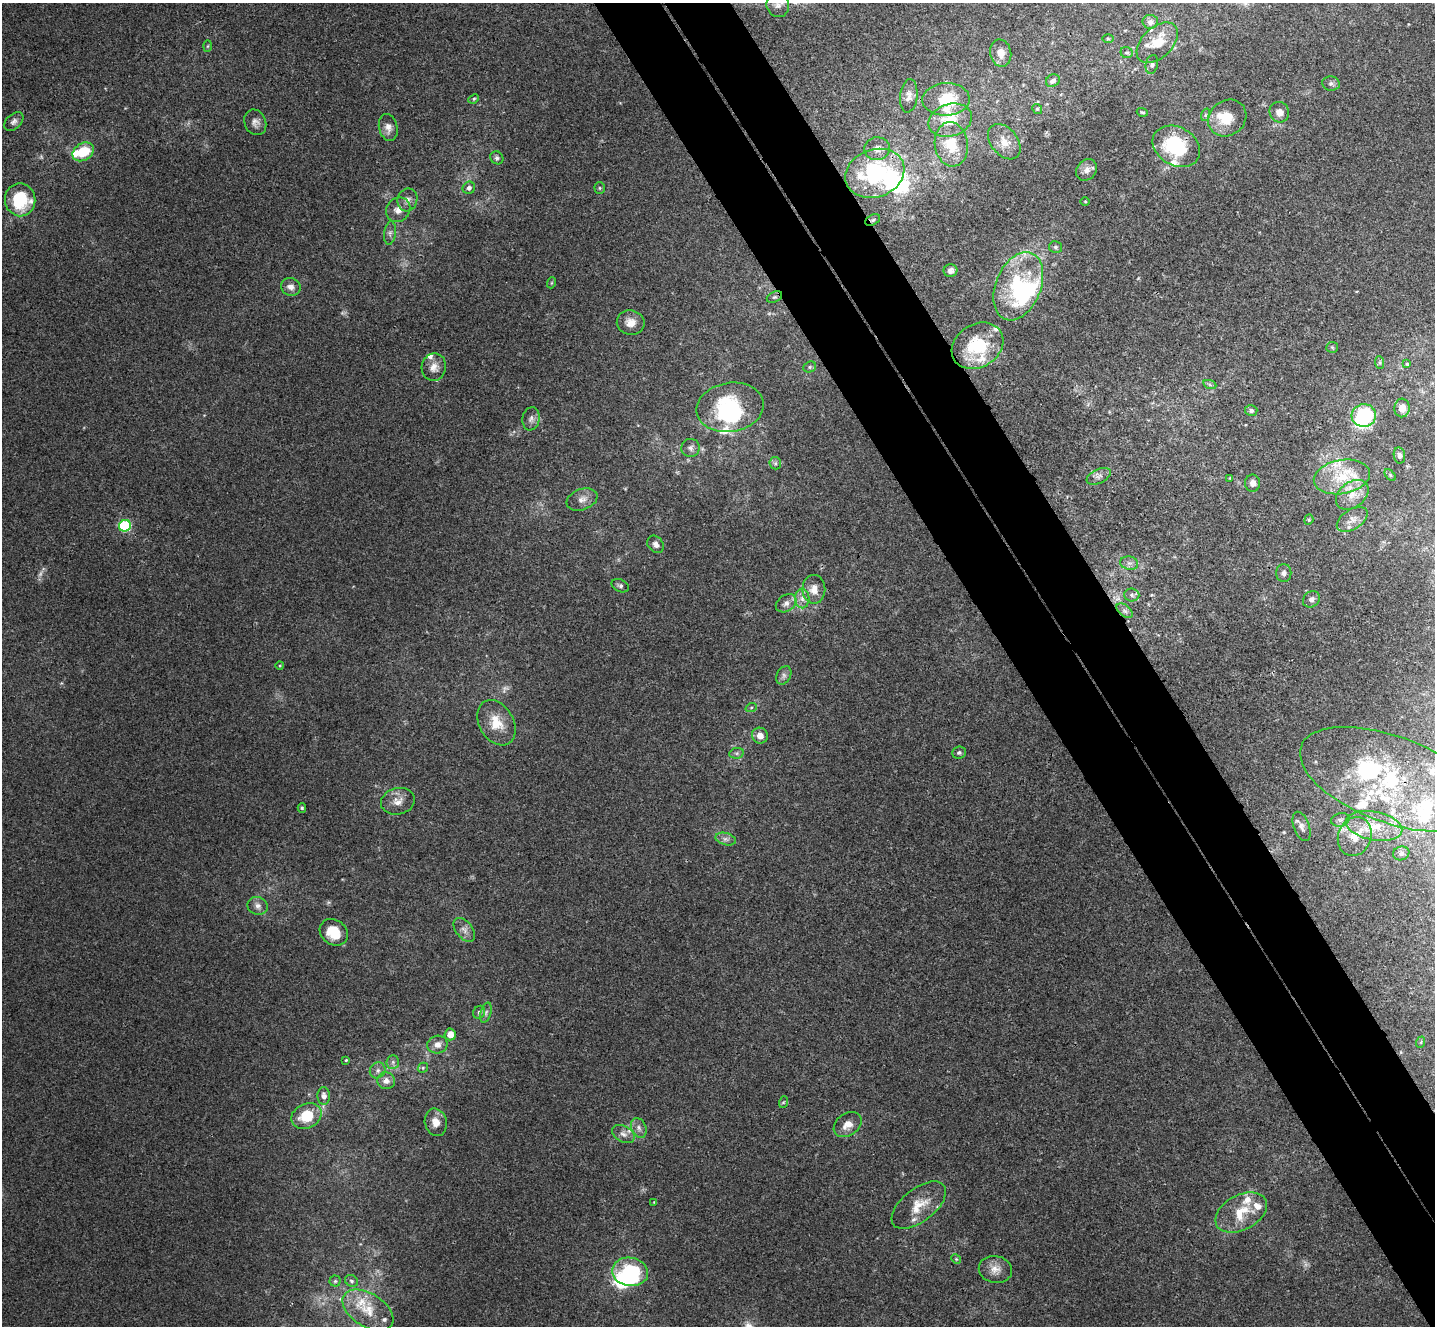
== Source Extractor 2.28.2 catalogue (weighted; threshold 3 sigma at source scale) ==
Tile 6 of 4 x 4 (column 2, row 2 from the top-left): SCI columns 1484-2916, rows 2838-4161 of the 5836 x 5807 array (HDU 1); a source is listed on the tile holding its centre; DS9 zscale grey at full resolution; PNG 1437 x 1328 px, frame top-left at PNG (2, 3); each listed source drawn as its Kron ellipse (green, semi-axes under 4 px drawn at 4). Shown black and unused: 9% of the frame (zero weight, under 3 of 4 exposures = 6% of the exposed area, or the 3 px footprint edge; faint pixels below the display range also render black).
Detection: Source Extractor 2.28.2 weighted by HDU 2 'WHT'; one run over the whole footprint, this tile lists its part. Background 0.00452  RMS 0.003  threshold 0.0135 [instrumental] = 3 sigma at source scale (4.5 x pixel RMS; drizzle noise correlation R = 1.50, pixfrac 1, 0.05/0.05 arcsec/px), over >= 5 px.
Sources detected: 170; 4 too faint to see at this stretch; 8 inside a brighter object's white glare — neither listed nor drawn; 33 inside a brighter listed object's ellipse — not listed separately; the other 125 listed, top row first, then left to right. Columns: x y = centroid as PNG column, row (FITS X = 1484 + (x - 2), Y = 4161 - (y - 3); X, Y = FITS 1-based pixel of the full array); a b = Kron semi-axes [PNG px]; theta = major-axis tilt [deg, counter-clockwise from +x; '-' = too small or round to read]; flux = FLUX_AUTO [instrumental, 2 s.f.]
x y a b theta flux
778 5 12 11 - 2
1150 22 8 7 - 1.5
1108 39 6 4 -2 0.35
1157 43 24 15 44 7.6
208 46 6 4 88 0.36
1001 53 14 10 -77 2.8
1127 53 6 5 - 0.64
1152 64 10 6 77 0.95
1053 81 7 6 - 1.4
1331 83 9 7 -5 0.94
909 96 17 8 84 1.9
474 99 5 4 - 0.41
946 99 23 16 2 10
1037 109 5 4 - 0.45
1142 112 6 3 -17 0.35
1279 112 10 9 - 2.4
1205 115 6 4 71 0.46
1227 118 20 17 37 7.3
950 120 22 16 17 7.5
14 122 11 7 42 1.2
255 122 13 10 -66 1.8
388 127 14 9 -77 1.9
1004 142 20 13 -51 4
951 144 22 16 -83 8.6
1176 146 25 19 -31 22
877 149 12 11 - 1.9
83 152 11 8 34 9
497 158 7 6 - 0.68
1087 170 12 9 51 1.9
875 173 30 23 20 31
469 188 6 6 - 1.2
600 188 6 5 - 0.47
20 200 16 15 - 15
407 200 11 10 - 1.8
1085 201 5 3 - 0.25
398 210 13 11 50 2.6
873 220 8 5 27 0.65
390 233 11 6 82 1
1056 247 6 6 - 0.58
950 271 7 6 - 1.1
551 283 5 3 - 0.29
1018 286 36 22 68 24
291 287 10 8 -20 1.9
774 297 8 5 25 0.63
631 323 14 12 -10 3
977 346 27 21 32 15
1332 347 6 5 - 0.55
1380 363 6 4 -84 0.41
1407 364 4 4 - 0.31
434 367 14 12 78 2.8
810 367 6 5 - 0.56
1210 385 7 4 -20 0.52
730 407 34 24 9 27
1402 408 9 7 87 2.2
1251 411 6 5 - 0.87
1364 416 12 11 - 24
531 419 11 8 81 1.5
690 448 9 9 - 1.3
1399 455 8 5 -81 0.78
775 463 6 5 - 0.66
1390 475 7 4 -46 0.46
1099 476 13 7 25 1.3
1342 477 28 17 10 10
1230 478 4 3 - 0.23
1252 483 8 7 - 2
1352 495 18 12 37 4.3
582 499 16 10 21 2.3
1352 519 17 10 33 2.4
1309 520 5 4 - 0.4
125 526 6 5 - 28
656 544 9 7 -51 1.2
1129 563 9 6 -11 1.1
1284 573 9 7 90 1.1
620 586 9 6 -24 0.86
814 589 14 11 -90 3.2
1132 595 7 6 - 0.87
802 599 9 7 -87 1.7
1311 599 9 7 41 1.3
786 603 11 8 33 1.7
1124 611 9 5 -38 0.93
280 666 4 3 - 0.26
784 675 10 7 61 1.1
751 708 6 3 19 0.42
496 723 24 17 -60 7
760 736 8 7 - 2.5
959 752 7 6 - 0.75
737 753 7 5 12 0.66
1391 779 95 43 -20 52
398 801 17 13 13 3.1
302 808 4 4 - 0.41
1340 820 9 6 14 1.1
1301 826 15 7 -70 1.7
1374 826 28 14 -11 8.6
1355 836 20 16 69 6.1
726 839 10 6 -15 1.2
1401 853 8 7 - 1.1
258 906 10 8 -19 1.5
464 930 14 8 -51 1.9
334 932 15 12 -37 7.3
479 1012 7 6 - 0.73
486 1013 10 5 74 0.95
450 1034 6 5 - 2.8
1421 1042 6 3 71 0.39
437 1045 10 9 - 2.1
346 1060 3 3 - 0.32
393 1062 6 6 - 0.77
423 1068 5 4 - 0.49
378 1070 8 7 - 1.1
386 1081 9 8 - 1.9
324 1096 9 6 -87 1.7
784 1102 6 4 70 0.43
307 1116 16 12 25 9.7
436 1122 14 11 -77 3.1
848 1125 15 11 35 3.1
639 1128 10 7 -64 1.4
623 1134 12 8 -28 1.7
654 1202 4 4 - 0.24
919 1205 32 16 38 6.8
1241 1213 27 17 28 9.4
956 1259 5 4 - 0.36
995 1269 17 13 -10 3.2
630 1272 18 14 -10 26
335 1281 5 5 - 0.52
352 1281 7 5 -31 0.65
368 1310 28 16 -33 8.2
Overlapping masked pixels (flux is a lower limit): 5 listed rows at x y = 1176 146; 873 220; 774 297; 1124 611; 1391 779
Isophote crosses this tile's border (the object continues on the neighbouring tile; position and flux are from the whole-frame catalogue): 1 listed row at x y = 778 5